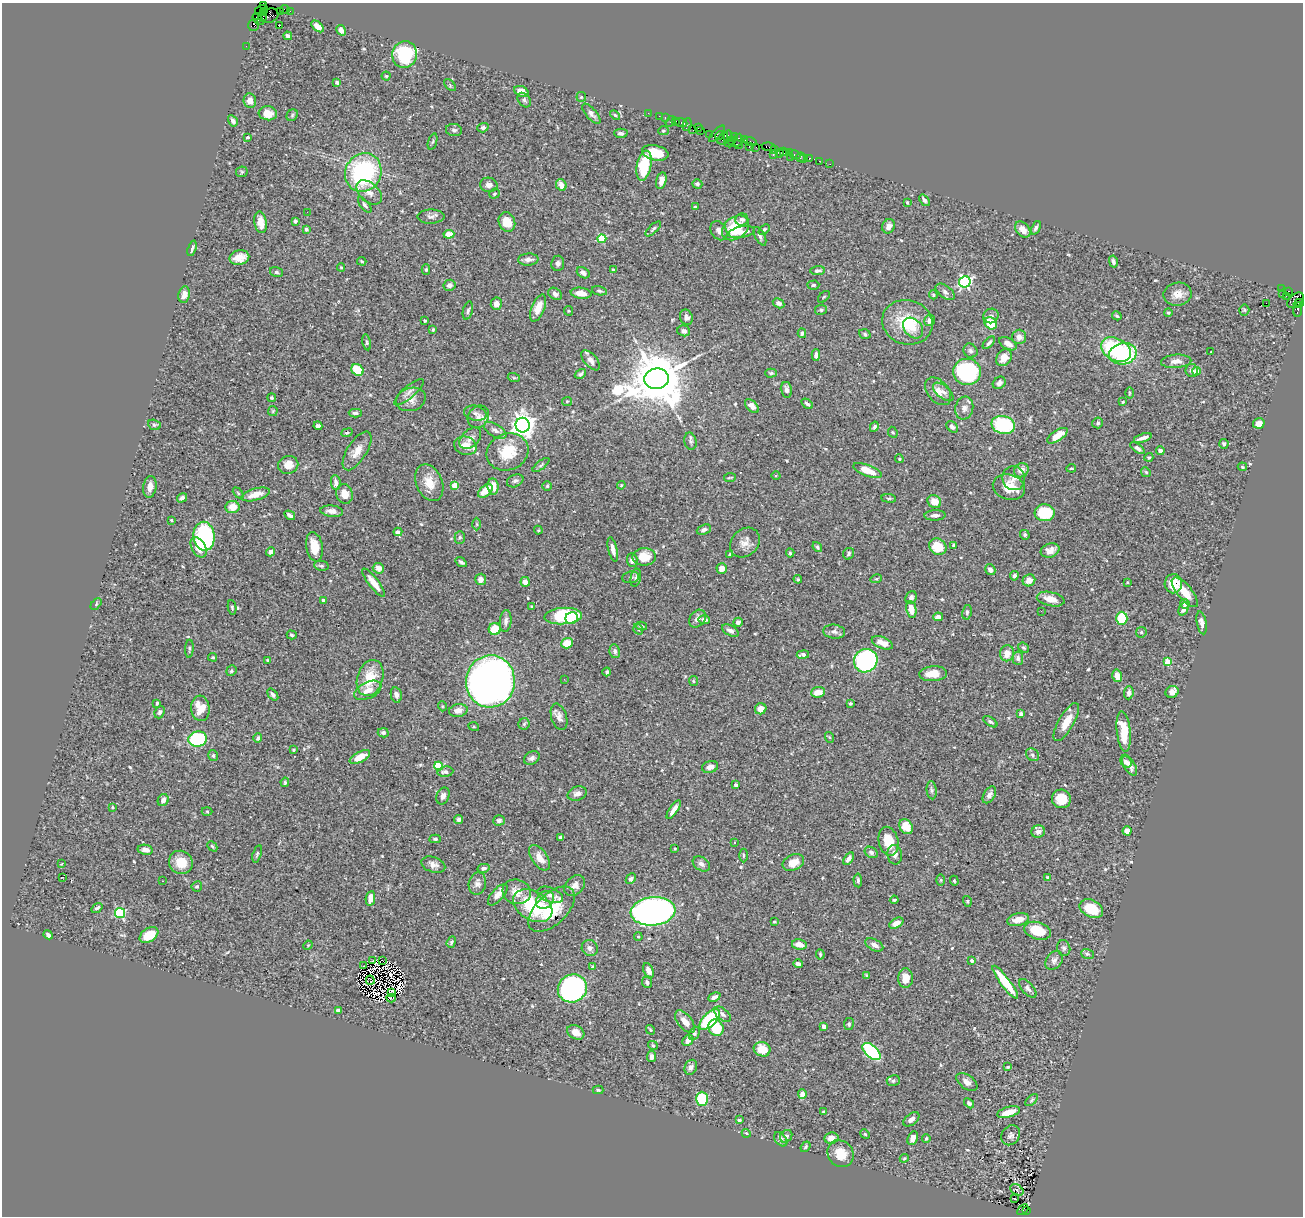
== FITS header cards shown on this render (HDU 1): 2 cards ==
NAXIS1  =                 1301
NAXIS2  =                 1214

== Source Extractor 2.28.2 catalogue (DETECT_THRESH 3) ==
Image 1301 x 1214 px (HDU 1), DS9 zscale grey, 1 PNG px = 1 image px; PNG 1305 x 1218 px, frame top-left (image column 1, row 1214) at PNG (2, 3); each listed source drawn as its Kron ellipse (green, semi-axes under 4 px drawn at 4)
Background 0.559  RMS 0.02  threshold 0.06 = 3 sigma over >= 5 px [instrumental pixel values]
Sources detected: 552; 7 with non-positive FLUX_AUTO (blend fragments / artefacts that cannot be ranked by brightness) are neither listed nor drawn; of the other 545, the 500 brightest by FLUX_AUTO listed and drawn (45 fainter detections omitted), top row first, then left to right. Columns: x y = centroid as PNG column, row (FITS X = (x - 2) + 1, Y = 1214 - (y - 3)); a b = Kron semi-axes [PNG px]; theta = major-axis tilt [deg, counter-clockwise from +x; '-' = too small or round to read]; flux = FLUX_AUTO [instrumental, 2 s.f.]
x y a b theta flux
263 5 3 3 - 52
285 9 4 2 - 17
262 10 6 3 14 230
280 11 2 2 - 5.8
290 11 3 2 - 7.4
264 13 4 3 - 310
263 16 5 4 - 48
270 16 9 6 25 42
258 19 6 3 -45 61
253 25 6 5 - 81
279 26 3 2 - 1.4
317 26 7 4 -42 9.1
341 30 6 4 -57 4.4
288 36 4 4 - 4.4
246 46 2 2 - 9.8
405 54 13 12 - 65
386 76 4 4 - 1.7
337 82 4 3 - 2.4
450 85 7 4 -48 2
521 91 8 5 -23 9.4
581 97 5 5 - 1.8
524 100 8 5 -51 3
250 101 7 6 - 9.6
268 113 9 7 -7 12
648 113 2 2 - 9.3
591 114 12 5 -49 4.7
292 115 6 5 - 2
615 115 6 3 -44 1.6
659 116 2 2 - 11
665 118 3 2 - 25
233 121 6 4 -58 4.4
670 121 6 2 56 52
675 121 4 2 - 20
681 122 6 3 -23 42
687 124 7 3 75 45
698 127 3 2 - 23
483 128 5 4 - 2.9
454 130 8 6 -10 4
693 130 3 2 - 12
701 130 2 2 - 9.5
663 131 5 4 - 1.7
621 133 7 4 -1 4.2
709 134 2 2 - 15
717 134 10 3 47 130
720 136 5 4 - 57
728 136 6 4 78 75
247 137 3 2 - 1.7
734 137 3 2 - 51
723 138 7 3 56 72
738 140 6 3 79 85
745 140 2 2 - 5.6
732 141 2 2 - 31
750 141 6 3 -15 65
433 142 8 3 71 1.9
729 143 4 2 - 20
738 145 4 3 - 54
749 147 3 2 - 8
756 147 2 2 - 11
769 147 7 3 -7 53
774 149 2 2 - 18
783 151 3 2 - 26
786 152 3 2 - 29
655 153 13 7 -13 29
779 153 3 2 - 6.7
790 153 2 2 - 22
773 155 3 2 - 35
795 155 6 3 -10 29
790 157 2 2 - 81
801 157 5 2 - 12
810 158 3 2 - 19
804 159 2 2 - 2
819 161 2 2 - 11
830 164 2 2 - 4.6
644 166 15 7 79 53
242 172 6 5 - 1.8
363 172 20 18 61 180
661 181 8 5 76 8.8
697 184 5 4 - 2.9
489 185 9 7 -11 7.1
561 185 6 5 - 10
369 192 15 9 -43 10
494 194 5 4 - 2.2
925 200 6 4 -51 4.3
907 202 3 3 - 1.8
365 205 9 4 -52 2.9
695 207 4 3 - 2.5
307 212 2 2 - 20
431 217 13 7 0 5.2
742 219 6 6 - 3.9
295 221 4 3 - 2.3
261 222 11 6 -81 11
507 222 10 8 -69 20
889 226 7 6 - 7
735 228 15 11 37 46
1036 228 7 4 65 3.5
306 229 3 3 - 4.6
653 229 10 4 43 2.6
764 229 6 4 43 2.3
1023 230 9 6 -48 12
719 231 10 7 -58 6
742 232 13 5 11 10
449 234 5 4 - 32
760 236 10 5 -63 3.7
602 239 4 4 - 57
192 248 8 3 72 3.3
239 258 10 7 14 15
528 260 10 6 3 6.4
362 261 4 3 - 1.4
1113 262 6 4 -77 3.5
558 263 7 6 - 3.8
341 267 4 3 - 1.6
426 270 5 4 - 2
613 270 4 3 - 3.1
818 271 7 4 4 3.2
276 272 6 5 - 2.5
583 273 7 5 -33 5.3
965 282 6 5 - 220
449 285 6 5 - 4.4
813 285 6 4 2 2.6
1282 289 3 2 - 3.4
599 291 8 4 -12 2.6
1288 291 3 3 - 33
945 292 11 6 -37 4.9
581 293 10 5 -8 12
1283 293 3 2 - 10
555 294 7 5 -32 4.2
1178 294 14 11 10 14
184 295 8 5 80 10
933 295 4 4 - 1.5
1286 296 4 3 - 5.7
824 297 7 3 45 1.3
1295 300 9 6 43 520
779 303 6 4 -30 4.3
1266 303 2 2 - 250
1299 303 5 3 - 160
496 304 6 5 - 8.2
538 308 14 6 68 15
1298 309 7 3 80 110
821 310 6 5 - 2.5
1244 310 5 5 - 1.5
468 311 9 5 75 3.1
569 311 5 4 - 1.4
1168 313 4 4 - 1.9
991 316 8 7 - 4.9
1117 316 5 4 - 2.2
686 317 8 6 -70 4.5
930 320 6 5 - 6.5
425 321 3 3 - 1.9
907 322 25 22 -17 53
991 323 7 5 -41 47
913 328 11 8 -48 10
433 329 4 3 - 1.6
684 331 6 5 - 4.1
802 333 5 3 - 2.6
865 334 6 4 -19 2.4
1019 337 7 7 - 7.4
367 342 8 4 -80 2.2
989 343 8 3 45 2.6
1008 344 9 5 -31 9.5
1116 350 16 11 -29 110
970 351 7 6 - 3.5
1211 352 3 2 - 1.5
1123 354 14 10 12 100
816 355 6 4 87 5.6
1004 358 9 7 53 13
591 360 12 6 -49 6.5
1176 361 15 6 4 10
357 370 6 5 - 34
1191 370 6 6 - 4.4
1196 371 4 4 - 15
967 372 14 13 - 160
771 373 6 4 2 2.5
580 374 6 3 32 2.6
514 378 6 4 -18 1.7
657 379 12 10 6 9800
999 383 7 5 39 3.9
786 390 8 5 -77 5.6
938 391 16 10 -49 13
409 392 19 6 41 6.3
943 392 12 6 -39 7.5
1129 393 5 3 - 1.4
272 398 4 4 - 1.9
411 399 15 11 17 12
567 401 5 4 - 1.4
1123 402 4 3 - 1.3
807 404 6 4 -35 3.5
752 406 8 5 -44 9.9
964 408 11 9 77 7.7
273 411 5 4 - 1.5
355 413 6 4 -1 3.7
475 413 11 7 -13 6.9
478 417 12 10 52 8.9
1098 423 5 5 - 2.6
1259 423 6 5 - 11
154 425 6 5 - 2.2
523 425 7 7 - 1000
1003 425 12 9 -13 90
318 426 4 4 - 3.5
874 427 5 3 - 3
952 427 7 4 -45 4.4
495 430 12 6 -30 6.4
893 432 6 4 -66 1.8
347 433 6 4 20 1.9
1057 436 12 5 33 21
470 438 13 8 43 8.2
1143 438 9 3 19 6.5
690 441 8 6 -77 3.5
1224 444 5 4 - 3
465 446 11 9 -16 16
1138 448 8 4 -36 3.9
357 451 22 9 57 15
1160 451 4 4 - 5.4
507 452 21 18 22 42
1149 457 4 3 - 2.1
899 459 4 4 - 1.6
288 465 10 9 - 12
541 465 10 4 38 2.7
1242 467 4 3 - 1.4
1071 468 4 2 - 1.4
867 470 15 5 -21 23
1021 470 8 6 37 10
1146 472 5 4 - 1.8
776 475 4 3 - 1.3
730 477 6 2 6 1.5
1014 478 12 11 - 10
515 481 8 6 26 3.5
336 483 7 5 -82 4.9
429 483 19 13 -67 22
455 485 4 4 - 30
621 485 4 3 - 1.3
547 486 5 4 - 1.8
150 487 11 6 81 9
493 487 8 5 -83 14
1009 487 16 12 -17 25
485 491 8 5 41 19
238 493 6 4 -46 1.6
256 494 15 6 15 15
344 494 10 8 -70 14
182 498 5 4 - 4.2
889 498 7 3 -7 1.6
934 501 7 6 - 14
232 507 7 6 - 15
332 511 11 5 -6 7
1045 513 10 8 -3 58
290 515 6 3 -33 3.7
935 515 10 5 2 5.5
171 520 4 3 - 1.2
477 524 6 4 -89 2
538 530 4 4 - 1.3
704 530 7 4 22 3.5
398 532 4 4 - 4.1
1025 535 5 4 - 2.6
204 536 14 10 -83 200
460 537 6 5 - 2.4
745 543 16 13 46 12
953 545 3 3 - 2
199 547 11 7 -62 18
314 547 15 8 -79 21
817 547 5 4 - 2.6
938 547 9 7 -34 23
613 549 12 4 -77 6.5
1050 550 9 7 17 8.8
271 552 4 4 - 6.2
790 553 4 4 - 1.9
849 554 6 5 - 3
730 555 4 3 - 3.5
644 557 11 8 1 24
632 560 7 5 -87 6.5
461 562 6 3 -34 2.8
321 566 7 5 -9 2.7
378 568 6 5 - 7.9
722 568 5 5 - 11
990 570 6 5 - 6.1
1014 576 5 4 - 3.3
631 577 8 6 10 3.5
636 578 9 5 78 3.1
481 579 6 5 - 7.9
798 579 4 4 - 1.4
876 579 6 3 17 1.5
1029 580 6 6 - 9.3
525 582 5 4 - 9.8
1128 582 4 3 - 1.2
374 583 17 5 -52 15
1173 584 9 8 - 23
1185 592 18 7 -50 20
911 598 7 5 63 4.3
1051 599 14 7 -13 17
323 600 3 3 - 4.3
96 604 7 4 48 1.8
1185 604 5 4 - 2.9
232 607 7 4 -83 2
532 607 4 3 - 1.3
911 609 8 5 -79 16
1184 609 7 4 64 7.4
1041 611 3 2 - 2
967 612 7 5 81 2.6
563 616 19 8 5 93
938 617 5 4 - 6.3
572 618 6 6 - 17
1122 618 6 5 - 42
698 619 9 7 53 6.4
704 620 5 3 - 4.9
506 621 11 6 85 4.9
738 622 5 4 - 5.7
1202 623 12 5 -79 6.3
641 626 6 3 -14 2
495 629 6 6 - 29
638 629 5 4 - 1.9
730 630 9 5 -28 5.7
834 632 11 7 -7 5.5
1141 632 6 5 - 2
292 635 5 3 - 2
567 643 6 5 - 21
882 643 11 5 -22 12
1023 648 6 4 -40 2
189 649 9 4 87 2.3
615 651 7 5 -79 3.9
1007 653 8 7 - 13
803 654 6 4 9 4.9
213 657 4 3 - 1.6
1018 658 6 5 - 4.5
268 660 3 2 - 1.2
866 661 12 11 - 260
1168 662 4 4 - 38
231 671 5 4 - 2.1
607 672 4 3 - 2.9
933 674 14 7 3 20
1117 676 6 5 - 14
370 678 18 12 72 35
564 679 2 2 - 3.6
490 681 26 24 85 810
693 681 5 4 - 1.5
368 690 14 8 26 13
818 692 7 5 5 13
1172 692 6 6 - 6.2
1129 693 7 4 85 4.3
273 695 7 4 -51 3.7
396 695 8 5 -78 5
157 703 4 3 - 1.9
850 703 3 3 - 1.6
442 706 5 3 - 1.3
200 708 13 9 -85 24
761 709 6 5 - 12
458 710 9 6 9 8.5
160 712 6 5 - 2.6
1021 714 4 4 - 4.4
559 717 13 7 -73 7.4
990 722 8 4 -33 2.4
1066 722 21 7 60 20
524 724 6 5 - 2.3
474 727 5 3 - 1.4
1124 731 20 7 -84 32
383 733 5 4 - 3.5
829 737 5 3 - 1.4
258 738 4 4 - 3.2
198 739 9 7 11 110
293 750 3 3 - 1.3
213 755 6 4 -75 2.3
1032 755 7 6 - 3.4
360 757 11 5 28 17
532 758 8 6 29 4.4
1126 762 6 5 - 5.2
1129 765 12 5 -60 7.9
439 766 4 4 - 70
710 767 8 6 18 8.9
445 772 8 5 6 4.6
285 782 5 3 - 1.9
736 785 4 3 - 2.8
932 790 9 5 -85 3.2
577 793 10 6 17 6.2
989 795 9 5 59 5
443 796 9 6 69 5.7
1061 799 9 9 - 23
163 800 6 5 - 5.6
112 807 4 3 - 1.2
674 810 11 4 55 8.2
207 811 5 3 - 1.4
459 820 4 4 - 3
499 820 6 5 - 3.6
906 827 8 6 -54 19
1127 831 4 4 - 13
1038 832 7 6 - 5.4
561 837 4 3 - 2.5
435 839 5 4 - 2.2
888 841 14 9 -77 26
735 843 3 2 - 1.6
212 846 6 4 -45 2.2
675 849 3 2 - 1.3
145 850 8 5 -9 7.2
871 852 7 5 -32 3.2
257 854 9 4 73 2.1
743 855 7 3 -90 1.8
895 855 10 7 -82 5.3
540 858 14 7 -55 14
849 858 7 4 57 7.1
181 862 12 11 - 23
793 862 11 7 23 14
62 864 4 3 - 1.4
701 864 9 6 -32 5.2
433 865 12 7 -18 7.6
483 868 6 4 11 4.3
63 877 3 2 - 25
1048 877 3 3 - 2
631 879 6 4 45 3.1
858 880 7 4 -86 2.9
941 880 5 4 - 1.5
162 881 2 2 - 1.2
954 881 5 4 - 1.7
477 883 11 8 78 6.2
197 886 5 5 - 2.6
575 886 12 8 45 8.2
517 892 14 12 -17 15
498 895 13 6 49 8
550 895 13 7 -20 8.2
370 898 7 4 80 10
545 900 10 8 46 7.6
894 900 4 3 - 1.9
967 901 5 4 - 1.6
533 906 21 14 -31 71
97 908 6 3 34 2.5
552 909 28 15 43 45
1091 909 12 8 -26 36
653 911 22 14 6 540
120 913 5 5 - 120
1018 920 11 6 13 15
774 922 4 3 - 1.3
896 923 7 4 29 11
1037 931 13 8 -17 37
48 935 5 3 - 3.5
149 935 10 6 33 27
638 937 4 3 - 1.7
451 942 6 4 70 1.9
799 944 7 5 -11 9.9
308 945 5 4 - 1.3
874 945 9 5 -28 6.9
590 948 8 7 - 5
1064 948 8 6 -77 3.4
820 954 5 3 - 2
1087 954 6 5 - 2.6
382 960 2 2 - 1.5
1054 960 10 7 50 5.4
372 961 3 2 - 3.1
972 961 4 3 - 2.6
798 964 4 3 - 4.7
364 966 2 2 - 1.6
592 967 4 3 - 1.5
648 970 7 4 -66 8.8
867 976 4 3 - 1.9
906 978 10 7 -89 14
370 980 4 2 - 1.3
647 982 6 5 - 3.8
1005 982 20 5 -53 42
572 988 15 13 31 430
1028 988 11 5 -47 4.3
392 993 3 2 - 1.7
714 997 6 3 26 4.6
391 998 4 2 - 1.5
338 1010 4 3 - 3.6
722 1014 10 5 -40 4.8
710 1019 13 6 46 120
685 1022 13 7 -51 12
849 1024 6 5 - 2.4
824 1026 4 3 - 13
716 1028 8 7 - 44
650 1030 5 3 - 1.3
576 1032 9 6 -29 11
694 1033 7 5 64 2.6
688 1040 6 4 43 9
653 1045 5 3 - 1.4
762 1049 8 7 - 24
872 1052 11 6 -43 160
652 1057 6 4 80 5.8
691 1067 8 6 65 5.3
1008 1067 4 3 - 1.3
893 1081 6 5 - 3.3
967 1082 12 7 -37 6.9
598 1090 5 4 - 2.2
802 1094 5 4 - 19
702 1099 7 6 - 66
1032 1100 7 3 43 1.9
969 1103 6 4 -46 2.3
824 1111 3 2 - 1.5
1009 1112 12 5 15 19
911 1119 9 5 37 5.4
739 1120 4 3 - 3.1
746 1133 4 3 - 1.4
865 1134 5 4 - 1.5
1011 1135 10 8 55 5
786 1136 7 5 53 4.1
831 1138 7 5 7 12
913 1138 7 5 64 9.5
926 1138 4 3 - 1.6
781 1139 8 5 -52 5.3
805 1147 6 3 51 1.9
840 1154 14 12 -50 24
904 1158 4 4 - 1.4
1017 1190 7 5 -32 2.5
1015 1199 3 2 - 2.7
1023 1210 6 3 45 29
1027 1211 3 3 - 230
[45 fainter detections neither listed nor drawn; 7 non-positive-flux detections neither listed nor drawn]